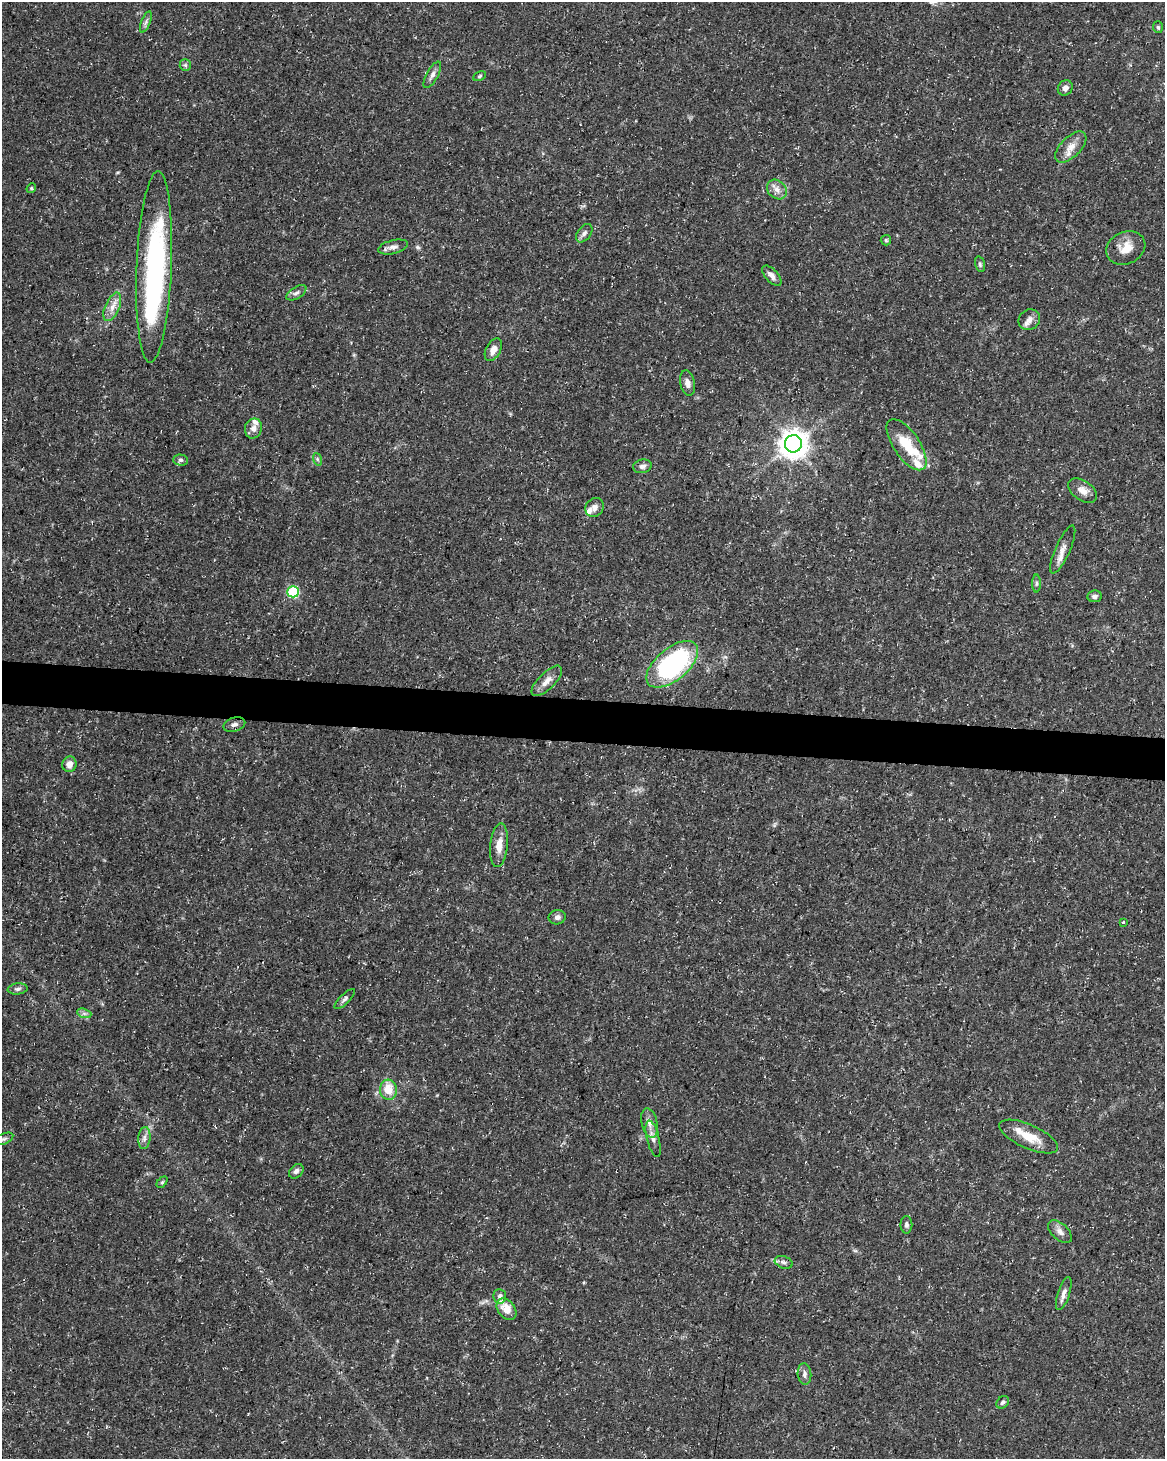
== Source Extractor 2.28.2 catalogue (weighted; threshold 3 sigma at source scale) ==
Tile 6 of 4 x 3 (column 2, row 2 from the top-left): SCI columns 1173-2335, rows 1742-3198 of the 4661 x 4881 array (HDU 1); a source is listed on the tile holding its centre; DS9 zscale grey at full resolution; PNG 1167 x 1461 px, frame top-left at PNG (2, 2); each listed source drawn as its Kron ellipse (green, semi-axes under 4 px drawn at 4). Shown black and unused: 3% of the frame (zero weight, under 3 of 5 exposures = <1% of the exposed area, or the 3 px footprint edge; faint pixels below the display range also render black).
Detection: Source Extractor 2.28.2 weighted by HDU 2 'WHT'; one run over the whole footprint, this tile lists its part. Background 0.0267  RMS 0.0022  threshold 0.00997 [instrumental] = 3 sigma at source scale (4.5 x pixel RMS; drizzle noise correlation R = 1.50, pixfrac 1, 0.0396/0.0396 arcsec/px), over >= 5 px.
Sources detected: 68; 1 inside a brighter object's white glare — neither listed nor drawn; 8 inside a brighter listed object's ellipse — not listed separately; the other 59 listed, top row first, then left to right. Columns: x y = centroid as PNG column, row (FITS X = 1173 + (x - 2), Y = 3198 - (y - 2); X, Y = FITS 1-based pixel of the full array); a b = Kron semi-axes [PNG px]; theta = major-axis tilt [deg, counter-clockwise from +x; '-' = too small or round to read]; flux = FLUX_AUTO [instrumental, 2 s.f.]
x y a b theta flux
146 22 11 4 69 0.67
1158 27 6 5 - 0.39
185 65 6 5 - 0.42
432 75 15 6 61 0.97
480 76 6 4 28 0.33
1065 88 8 7 - 0.96
1071 147 19 10 45 2.4
31 188 5 4 - 0.3
777 189 11 8 -43 1.6
584 233 10 6 53 0.83
886 240 5 5 - 0.37
393 247 15 6 13 1.2
1126 248 20 16 25 3.4
980 264 8 5 -75 0.45
154 267 96 17 88 50
772 276 12 6 -47 1.2
296 293 11 6 31 0.77
112 307 15 7 67 1.9
1029 320 11 10 - 1.3
493 350 12 7 60 1.8
687 383 13 7 -79 1.2
253 428 10 8 76 1.3
793 444 8 8 - 290
907 445 29 13 -55 6.8
317 459 6 4 -71 0.33
180 460 7 5 -1 0.53
642 466 9 7 10 0.93
1083 490 16 9 -34 1.8
594 507 10 8 52 1.2
1063 550 26 7 66 1.9
1036 584 9 4 90 0.44
293 592 5 5 - 19
1094 596 7 6 - 0.71
672 664 31 16 40 38
547 681 20 8 45 1.9
234 724 11 7 17 0.92
69 764 8 7 - 1.7
499 845 22 9 84 2.5
557 917 8 7 - 0.78
1123 922 3 3 - 0.52
18 989 10 5 6 0.65
345 999 13 5 44 0.69
84 1013 7 4 -19 0.55
388 1090 10 8 -83 4.2
649 1123 15 7 -77 1.5
1029 1137 32 11 -24 4.8
144 1138 11 6 85 0.92
4 1139 10 5 24 0.6
653 1139 19 6 -76 1
296 1171 8 6 45 0.77
162 1182 6 4 45 0.32
906 1225 9 6 90 0.55
1060 1232 14 8 -42 1.3
784 1262 9 6 -19 0.68
1064 1294 17 6 72 1.2
500 1296 7 6 - 0.81
506 1309 12 8 -53 2.7
804 1374 11 7 -85 0.89
1003 1402 7 5 44 0.54